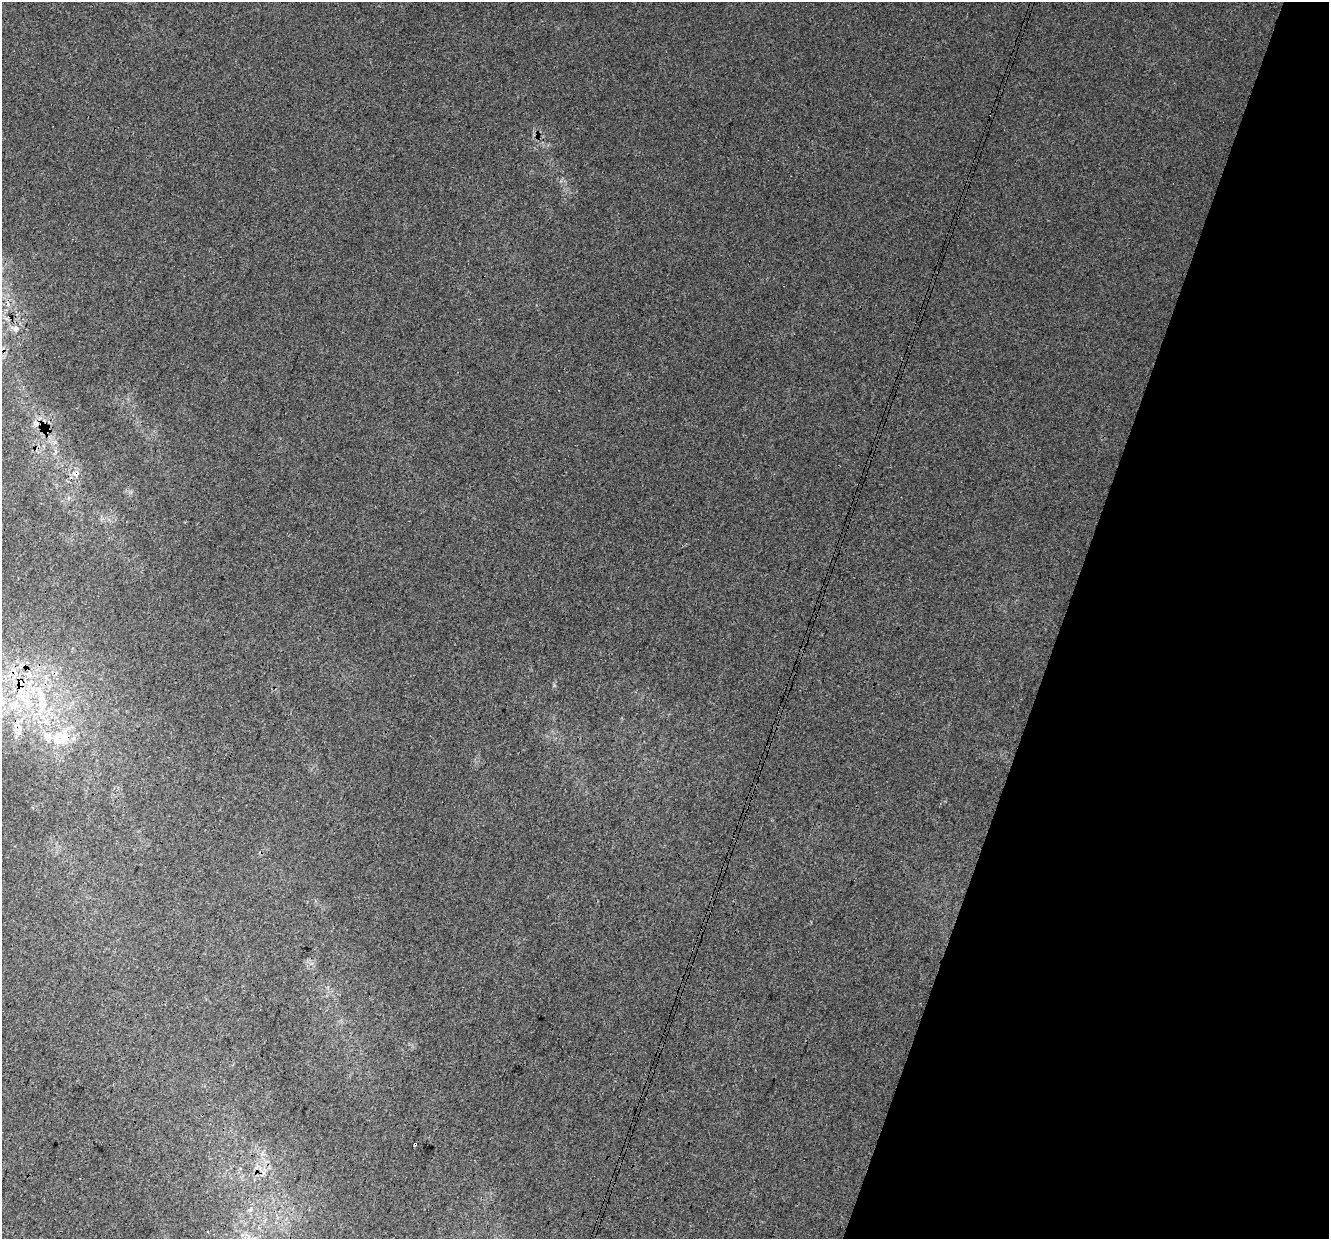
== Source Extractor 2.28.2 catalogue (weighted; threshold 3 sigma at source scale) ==
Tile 8 of 4 x 4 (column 4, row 2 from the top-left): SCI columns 4009-5335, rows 2807-4043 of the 5354 x 5551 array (HDU 1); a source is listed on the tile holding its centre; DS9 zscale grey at full resolution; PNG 1331 x 1241 px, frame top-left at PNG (2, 2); no overlay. Shown black and unused: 20% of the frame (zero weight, under 3 of 4 exposures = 5% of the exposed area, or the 3 px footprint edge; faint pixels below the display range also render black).
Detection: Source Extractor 2.28.2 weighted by HDU 2 'WHT'; one run over the whole footprint, this tile lists its part. Background 0.00884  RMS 0.0037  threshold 0.0168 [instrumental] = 3 sigma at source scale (4.5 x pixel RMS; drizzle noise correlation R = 1.50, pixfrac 1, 0.0396/0.0396 arcsec/px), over >= 5 px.
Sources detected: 12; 2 cosmic-ray / hot-pixel residue — not listed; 2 inside a brighter listed object's ellipse — not listed separately; the other 8 listed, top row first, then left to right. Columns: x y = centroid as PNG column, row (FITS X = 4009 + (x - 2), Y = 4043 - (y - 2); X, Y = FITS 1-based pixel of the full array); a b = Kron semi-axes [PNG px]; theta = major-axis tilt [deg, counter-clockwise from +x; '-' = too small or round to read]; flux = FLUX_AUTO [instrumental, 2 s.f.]
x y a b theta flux
16 328 9 7 25 1.6
76 474 10 9 - 2
41 694 23 7 -66 5.3
27 699 24 6 -84 5.4
13 706 12 9 42 3.5
59 740 27 18 -44 11
415 1144 3 3 - 2.1
250 1209 9 4 26 0.95
Overlapping masked pixels (flux is a lower limit): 2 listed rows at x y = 76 474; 415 1144